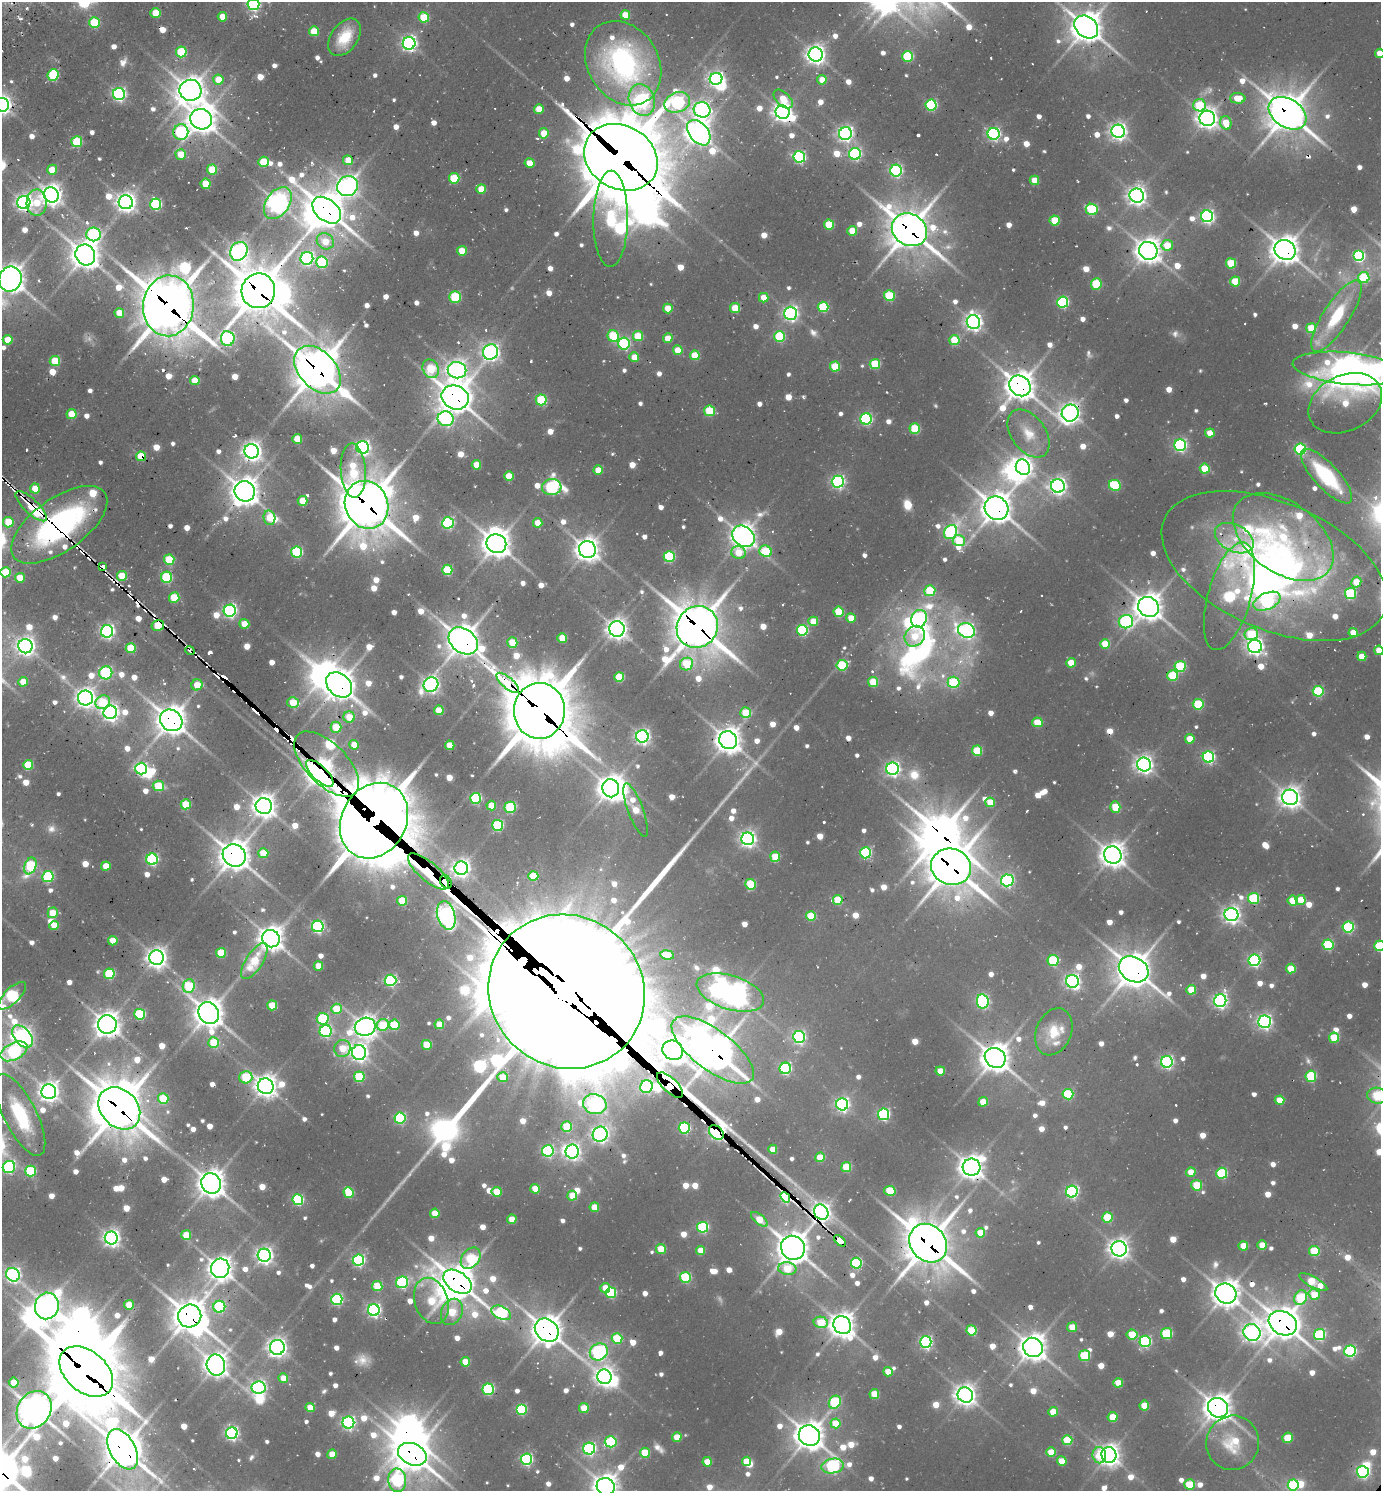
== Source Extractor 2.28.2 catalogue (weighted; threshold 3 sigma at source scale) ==
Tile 11 of 4 x 4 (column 3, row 3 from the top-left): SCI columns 3060-4438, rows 1559-3047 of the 6039 x 6026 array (HDU 1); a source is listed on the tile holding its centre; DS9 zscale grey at full resolution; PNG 1383 x 1493 px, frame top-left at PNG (2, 2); each listed source drawn as its Kron ellipse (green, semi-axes under 4 px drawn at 4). Shown black and unused: <1% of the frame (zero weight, under 2 of 3 exposures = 4% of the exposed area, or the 3 px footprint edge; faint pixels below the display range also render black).
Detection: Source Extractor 2.28.2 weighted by HDU 2 'WHT'; one run over the whole footprint, this tile lists its part. Background 0.101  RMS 0.01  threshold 0.046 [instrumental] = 3 sigma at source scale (4.5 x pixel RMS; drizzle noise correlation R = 1.50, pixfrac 1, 0.05/0.05 arcsec/px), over >= 5 px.
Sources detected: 1058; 11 too faint to see at this stretch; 43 inside a brighter object's white glare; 33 cosmic-ray / hot-pixel residue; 3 long thin detections or spike segments (spike, bleed or trail) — neither listed nor drawn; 21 inside a brighter listed object's ellipse — not listed separately; of the other 947, all 500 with FLUX_AUTO >= 22.3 (the completeness limit of this list) listed and drawn (447 fainter detections not listed), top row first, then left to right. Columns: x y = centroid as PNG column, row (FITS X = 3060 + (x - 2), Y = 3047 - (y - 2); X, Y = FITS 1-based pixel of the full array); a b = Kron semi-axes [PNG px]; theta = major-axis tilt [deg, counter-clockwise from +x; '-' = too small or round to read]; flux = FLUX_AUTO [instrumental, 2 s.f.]
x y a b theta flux
253 4 6 6 - 240
156 13 5 5 - 39
625 15 5 5 - 33
222 17 5 5 - 24
424 17 5 5 - 56
94 23 5 5 - 79
1086 27 13 10 -40 2100
314 31 5 5 - 37
345 37 21 13 55 35
409 43 6 6 - 390
181 52 5 5 - 70
1380 53 5 4 - 24
816 54 7 7 - 750
908 56 5 5 - 96
623 63 45 35 -58 260
53 75 6 5 - 89
716 79 6 6 - 410
218 80 5 5 - 29
822 80 5 4 - 23
190 90 11 10 - 1600
119 94 6 6 - 290
1238 98 7 5 -2 28
783 99 11 7 -44 27
642 100 16 12 -71 390
677 102 13 9 20 250
2 105 7 7 - 710
931 105 5 5 - 140
1199 105 6 6 - 63
539 109 5 4 - 22
702 110 8 7 - 460
783 112 7 6 - 740
1288 113 20 14 -33 2800
1207 118 8 7 - 870
201 119 11 10 - 1600
1226 123 7 5 -76 27
1118 131 7 6 - 560
181 132 8 7 - 170
544 133 5 5 - 29
699 133 14 9 -51 1200
845 134 6 6 - 410
994 134 6 6 - 270
77 142 5 5 - 76
181 154 5 5 - 29
855 154 6 6 - 210
621 157 38 31 -30 9300
799 157 6 6 - 180
348 160 5 5 - 28
263 162 5 5 - 47
529 163 5 4 - 23
52 170 5 5 - 25
212 170 5 5 - 43
896 171 6 6 - 230
454 178 5 5 - 65
1034 180 5 4 - 26
206 184 5 5 - 40
348 186 10 10 - 760
481 189 5 5 - 30
51 195 8 7 - 950
1137 196 7 7 - 730
24 202 7 6 - 480
126 202 7 7 - 770
37 203 13 10 88 29
278 203 18 11 55 980
156 204 6 5 - 150
1092 209 6 5 - 89
327 210 16 10 -40 2400
1207 216 6 6 - 310
611 219 48 17 89 190
1055 220 5 5 - 45
829 225 5 5 - 54
909 230 18 15 -33 2800
852 231 5 5 - 35
93 234 7 7 - 170
325 241 9 7 -33 27
1167 245 6 5 - 35
1285 250 11 9 -39 1600
239 251 10 8 60 600
462 251 5 5 - 29
1148 251 9 9 - 1200
85 255 10 9 - 1700
1359 256 5 5 - 150
307 258 6 6 - 270
322 262 6 5 - 110
1231 263 5 5 - 57
1364 278 5 5 - 75
10 279 13 11 69 1900
1235 281 5 5 - 43
1096 284 6 5 - 70
258 291 17 17 - 3800
889 296 5 5 - 81
455 297 6 5 - 78
764 298 5 4 - 25
1063 302 5 5 - 150
168 306 30 25 85 5000
823 307 5 5 - 85
668 308 5 5 - 29
735 308 5 5 - 44
119 313 5 5 - 27
791 313 6 6 - 360
1336 316 41 13 57 62
973 322 7 6 - 570
1311 328 5 5 - 43
613 336 6 5 - 71
638 336 5 5 - 43
780 336 5 5 - 93
228 338 7 6 - 250
668 338 5 4 - 23
8 340 5 5 - 24
954 340 5 5 - 42
624 344 6 6 - 150
678 350 5 5 - 30
491 352 8 7 - 530
695 355 5 5 - 41
634 357 5 5 - 23
55 361 5 5 - 46
875 364 5 5 - 67
835 367 5 5 - 54
1348 368 55 16 -6 1500
431 369 10 7 -62 65
317 370 28 18 -47 3500
457 370 9 8 - 680
195 381 5 4 - 25
1020 386 11 9 -39 1700
455 397 14 11 -23 2000
541 400 5 5 - 85
1345 403 39 28 26 33
709 411 5 5 - 65
1070 413 9 8 - 820
72 414 5 5 - 37
446 419 8 7 - 240
866 419 5 5 - 180
915 429 5 5 - 65
1028 433 27 17 -54 28
1210 433 5 4 - 24
297 439 5 5 - 33
1180 445 6 6 - 240
363 447 6 6 - 350
1300 449 5 5 - 120
252 451 7 7 - 750
141 456 5 5 - 51
476 465 5 5 - 28
1023 467 8 7 - 640
1205 469 5 5 - 48
598 470 5 4 - 25
353 471 27 12 -86 71
509 476 5 5 - 33
1327 476 35 12 -47 80
838 482 6 6 - 280
1115 485 6 5 - 94
1058 486 7 6 - 530
552 487 10 8 5 190
35 489 5 5 - 29
245 491 10 10 - 1600
303 501 5 5 - 31
367 505 24 21 -66 4400
31 506 20 7 -43 35
997 508 12 11 - 1800
269 518 7 6 - 39
8 522 5 5 - 35
448 523 6 6 - 170
538 523 4 4 - 23
59 525 56 26 35 310
951 532 7 6 - 210
743 536 12 9 -39 1200
1283 537 57 35 -36 160
1234 538 21 13 -28 27
959 541 6 5 - 43
496 544 10 9 - 1600
587 549 8 8 - 1100
766 551 6 5 - 79
297 552 5 5 - 120
739 553 7 6 - 38
669 556 5 5 - 110
169 560 5 5 - 69
1274 566 119 63 -23 620
103 567 4 4 - 56
447 570 5 5 - 75
5 572 5 5 - 49
122 576 5 5 - 38
167 577 5 5 - 110
20 578 5 5 - 27
1356 582 5 5 - 28
930 591 5 5 - 70
1351 593 5 5 - 90
1229 596 56 21 74 180
174 597 5 5 - 55
1267 601 14 8 24 210
1148 607 11 9 -37 1500
230 611 6 6 - 310
838 612 5 5 - 61
851 618 4 4 - 25
919 619 9 7 67 360
813 621 5 5 - 28
1126 622 7 6 - 210
244 624 5 5 - 24
158 625 6 5 - 49
697 627 21 20 - 4000
617 629 8 7 - 890
802 630 5 5 - 120
966 630 9 7 -26 390
107 631 6 6 - 340
1353 633 4 4 - 23
1251 634 7 6 - 56
915 636 11 9 47 34
562 638 5 5 - 39
463 641 16 12 -38 2200
512 643 5 5 - 41
1105 644 5 5 - 40
25 646 7 7 - 690
1255 646 7 6 - 540
131 648 5 5 - 48
190 650 5 3 - 36
1379 650 5 4 - 24
1362 656 5 4 - 24
1071 663 5 4 - 30
687 664 7 6 - 61
842 665 5 5 - 74
1180 666 5 5 - 95
106 673 6 6 - 130
1173 675 5 5 - 74
619 677 5 5 - 53
23 682 5 4 - 23
873 682 5 5 - 48
954 682 6 6 - 81
508 683 14 5 -40 330
197 685 5 5 - 27
339 685 14 10 -43 1900
431 685 8 7 - 470
1318 691 5 5 - 100
85 698 7 7 - 770
103 702 7 6 - 62
293 702 5 5 - 38
1198 704 5 5 - 84
439 710 5 5 - 38
539 711 28 25 89 7900
110 712 7 7 - 520
746 713 5 5 - 43
349 717 6 5 - 29
171 720 12 10 -38 1900
1037 722 5 5 - 39
336 727 5 5 - 39
642 736 6 6 - 410
1190 739 5 4 - 24
728 740 9 8 - 1300
354 745 5 4 - 23
450 745 5 4 - 30
977 751 5 5 - 65
1208 757 6 5 - 200
327 764 41 20 -45 540
1144 764 7 7 - 620
28 765 5 5 - 57
141 769 6 6 - 220
893 769 6 6 - 370
320 773 18 7 -45 1700
158 786 6 5 - 55
611 788 9 8 - 1300
1290 797 8 7 - 900
476 798 5 5 - 120
990 802 5 5 - 28
186 804 5 5 - 52
491 805 5 5 - 28
264 806 8 8 - 1100
510 807 5 5 - 94
1115 807 6 5 - 40
636 810 28 7 -69 40
374 821 39 32 60 8100
498 825 5 5 - 120
748 839 6 6 - 500
263 853 5 5 - 36
866 853 5 5 - 130
234 855 12 11 - 1900
1113 855 9 8 - 1200
775 857 5 5 - 40
152 859 6 5 - 180
30 866 9 5 68 98
106 866 5 4 - 28
951 867 20 18 -17 3100
461 868 7 6 - 610
428 871 25 9 -40 1300
48 876 6 5 - 120
533 876 5 5 - 44
1007 880 6 6 - 220
446 882 7 5 -61 2100
751 884 5 5 - 67
1254 898 5 5 - 95
838 900 5 5 - 50
1301 900 5 5 - 25
402 901 5 5 - 47
1293 901 5 5 - 45
53 913 5 5 - 33
446 915 14 9 -74 670
1231 915 7 6 - 570
811 916 5 5 - 46
54 926 5 4 - 25
318 926 6 5 - 210
1348 927 6 5 - 130
271 939 9 8 - 1300
113 941 5 4 - 25
1328 945 5 5 - 100
1379 946 5 5 - 86
221 953 5 5 - 52
667 955 7 4 -9 33
157 958 7 7 - 820
1053 960 5 5 - 89
1254 960 6 6 - 230
254 961 20 8 57 46
318 966 5 4 - 25
1134 969 15 12 -31 2200
1291 969 5 5 - 34
109 974 5 5 - 86
390 980 6 5 - 190
1072 981 6 6 - 390
189 986 7 6 - 82
1191 990 5 5 - 38
567 992 80 75 -37 73000
730 992 35 17 -17 1600
12 996 18 7 46 170
983 1001 7 6 - 220
1220 1001 6 6 - 380
272 1005 5 5 - 43
336 1009 5 5 - 40
209 1013 11 10 - 1800
140 1014 5 5 - 110
323 1019 6 6 - 100
1264 1022 6 6 - 400
107 1024 9 9 - 1300
439 1024 5 5 - 30
383 1025 6 5 - 52
394 1025 5 5 - 68
365 1027 10 9 - 990
326 1031 6 6 - 180
1054 1032 24 17 67 32
22 1036 13 8 -51 660
799 1037 6 6 - 250
1334 1038 5 5 - 49
214 1043 5 5 - 53
427 1045 5 5 - 44
342 1048 9 8 - 37
673 1050 10 9 - 1300
713 1050 49 20 -37 3000
14 1051 14 8 27 240
359 1053 7 7 - 620
995 1058 11 9 -38 1700
1167 1062 6 6 - 270
785 1068 6 5 - 170
940 1071 4 4 - 24
1311 1076 6 5 - 86
246 1077 6 6 - 77
359 1077 5 5 - 75
502 1077 5 5 - 32
670 1085 16 7 -43 2400
266 1086 8 7 - 1000
646 1087 6 6 - 170
49 1092 7 7 - 830
1068 1094 5 5 - 89
1377 1096 10 8 -10 78
163 1098 5 5 - 53
1280 1100 5 4 - 30
983 1102 5 4 - 31
595 1104 12 10 -13 430
842 1104 6 6 - 350
119 1108 23 18 -46 3700
884 1114 5 5 - 190
20 1115 45 16 -63 91
400 1118 5 5 - 130
567 1127 5 5 - 60
684 1128 5 5 - 130
716 1133 8 6 -43 860
600 1134 8 7 - 510
773 1149 4 4 - 23
548 1151 6 6 - 190
572 1151 7 6 - 460
820 1157 5 5 - 34
9 1167 6 6 - 170
846 1167 5 5 - 49
972 1167 9 8 - 1100
30 1171 5 5 - 86
1191 1172 5 4 - 24
1222 1173 5 5 - 100
211 1183 10 9 - 1500
1197 1185 5 5 - 48
535 1189 5 5 - 26
890 1191 6 5 - 51
497 1192 5 5 - 31
1072 1192 6 6 - 250
349 1193 5 5 - 66
572 1196 5 4 - 32
785 1197 5 4 - 150
298 1200 5 5 - 130
594 1207 5 5 - 27
821 1212 8 7 - 630
435 1213 4 4 - 25
1107 1217 5 5 - 60
512 1219 5 4 - 23
759 1219 10 4 -40 30
703 1227 5 5 - 120
980 1233 5 5 - 31
186 1235 5 5 - 37
111 1238 6 6 - 550
840 1241 7 4 -43 820
928 1243 21 17 -49 3600
1262 1245 5 4 - 24
1243 1246 5 4 - 29
793 1248 12 11 - 1900
661 1249 5 5 - 35
1119 1249 7 7 - 750
700 1250 4 4 - 24
1314 1251 5 5 - 61
264 1255 6 6 - 550
471 1258 12 8 52 89
358 1260 6 5 - 220
856 1263 5 5 - 120
220 1268 10 9 - 1200
787 1269 9 6 -7 51
13 1275 7 6 - 380
685 1277 5 5 - 98
402 1282 6 6 - 170
457 1282 15 10 -35 2300
1313 1282 16 5 -29 55
377 1286 5 5 - 50
605 1288 5 5 - 27
611 1293 5 5 - 97
1226 1294 11 9 -32 1400
1314 1295 6 5 - 35
1301 1298 8 6 61 80
337 1299 5 5 - 160
431 1301 24 16 -71 69
129 1305 5 5 - 37
47 1306 13 12 - 1100
219 1307 6 6 - 130
374 1310 6 6 - 310
452 1312 13 10 66 52
501 1313 10 6 -25 190
190 1316 11 11 - 2100
821 1322 7 5 -13 39
1283 1323 15 11 -27 2100
842 1325 9 8 - 1300
1072 1327 5 5 - 24
547 1330 13 10 -41 1800
971 1330 5 5 - 55
1252 1332 9 8 - 640
1167 1333 5 5 - 86
1132 1334 5 5 - 35
1320 1335 5 5 - 110
617 1338 5 5 - 63
1145 1341 6 5 - 160
926 1342 6 6 - 250
277 1347 7 7 - 680
1033 1347 10 9 - 1400
1350 1351 6 5 - 170
599 1352 9 8 - 370
1085 1356 5 5 - 72
465 1362 5 4 - 32
216 1365 10 9 - 1200
86 1372 30 20 -41 10000
888 1372 4 4 - 25
604 1377 7 7 - 750
283 1378 4 4 - 24
14 1383 5 5 - 26
1118 1383 5 4 - 27
259 1387 7 6 - 370
488 1389 6 5 - 120
874 1394 5 5 - 34
965 1395 8 7 - 920
835 1402 7 5 56 110
1144 1406 5 5 - 32
310 1407 4 4 - 30
584 1408 5 5 - 34
1218 1408 10 9 - 1500
521 1409 5 5 - 110
34 1410 20 16 56 2000
1053 1412 5 4 - 25
1112 1417 5 5 - 37
348 1423 6 6 - 280
836 1423 5 5 - 33
232 1433 6 6 - 280
809 1436 11 10 - 1700
677 1437 5 4 - 28
1287 1438 5 5 - 33
1067 1440 5 5 - 58
611 1442 6 5 - 110
1233 1443 27 26 - 53
123 1449 22 12 -61 2600
589 1449 6 6 - 230
1051 1452 5 5 - 31
645 1453 5 5 - 52
332 1454 5 4 - 25
412 1454 15 10 -23 2200
1099 1455 8 7 - 25
1109 1455 8 7 - 990
526 1459 5 5 - 210
746 1461 5 4 - 31
1062 1461 5 5 - 30
707 1462 4 4 - 26
833 1466 11 7 9 230
1363 1472 6 5 - 230
397 1480 12 9 -87 170
1189 1484 5 5 - 52
1293 1485 5 5 - 110
606 1487 9 8 - 1200
Overlapping masked pixels (flux is a lower limit): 66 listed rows (the first 20) at x y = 1086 27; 783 112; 1288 113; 201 119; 181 132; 621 157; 327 210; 909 230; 1285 250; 258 291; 168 306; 317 370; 1020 386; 455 397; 1070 413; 141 456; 367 505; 31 506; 997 508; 59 525
Isophote crosses this tile's border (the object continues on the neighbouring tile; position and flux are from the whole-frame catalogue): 16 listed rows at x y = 253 4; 1380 53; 2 105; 10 279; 1348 368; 1274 566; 5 572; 1379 650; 1379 946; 12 996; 22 1036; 14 1051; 1377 1096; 9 1167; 1293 1485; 606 1487